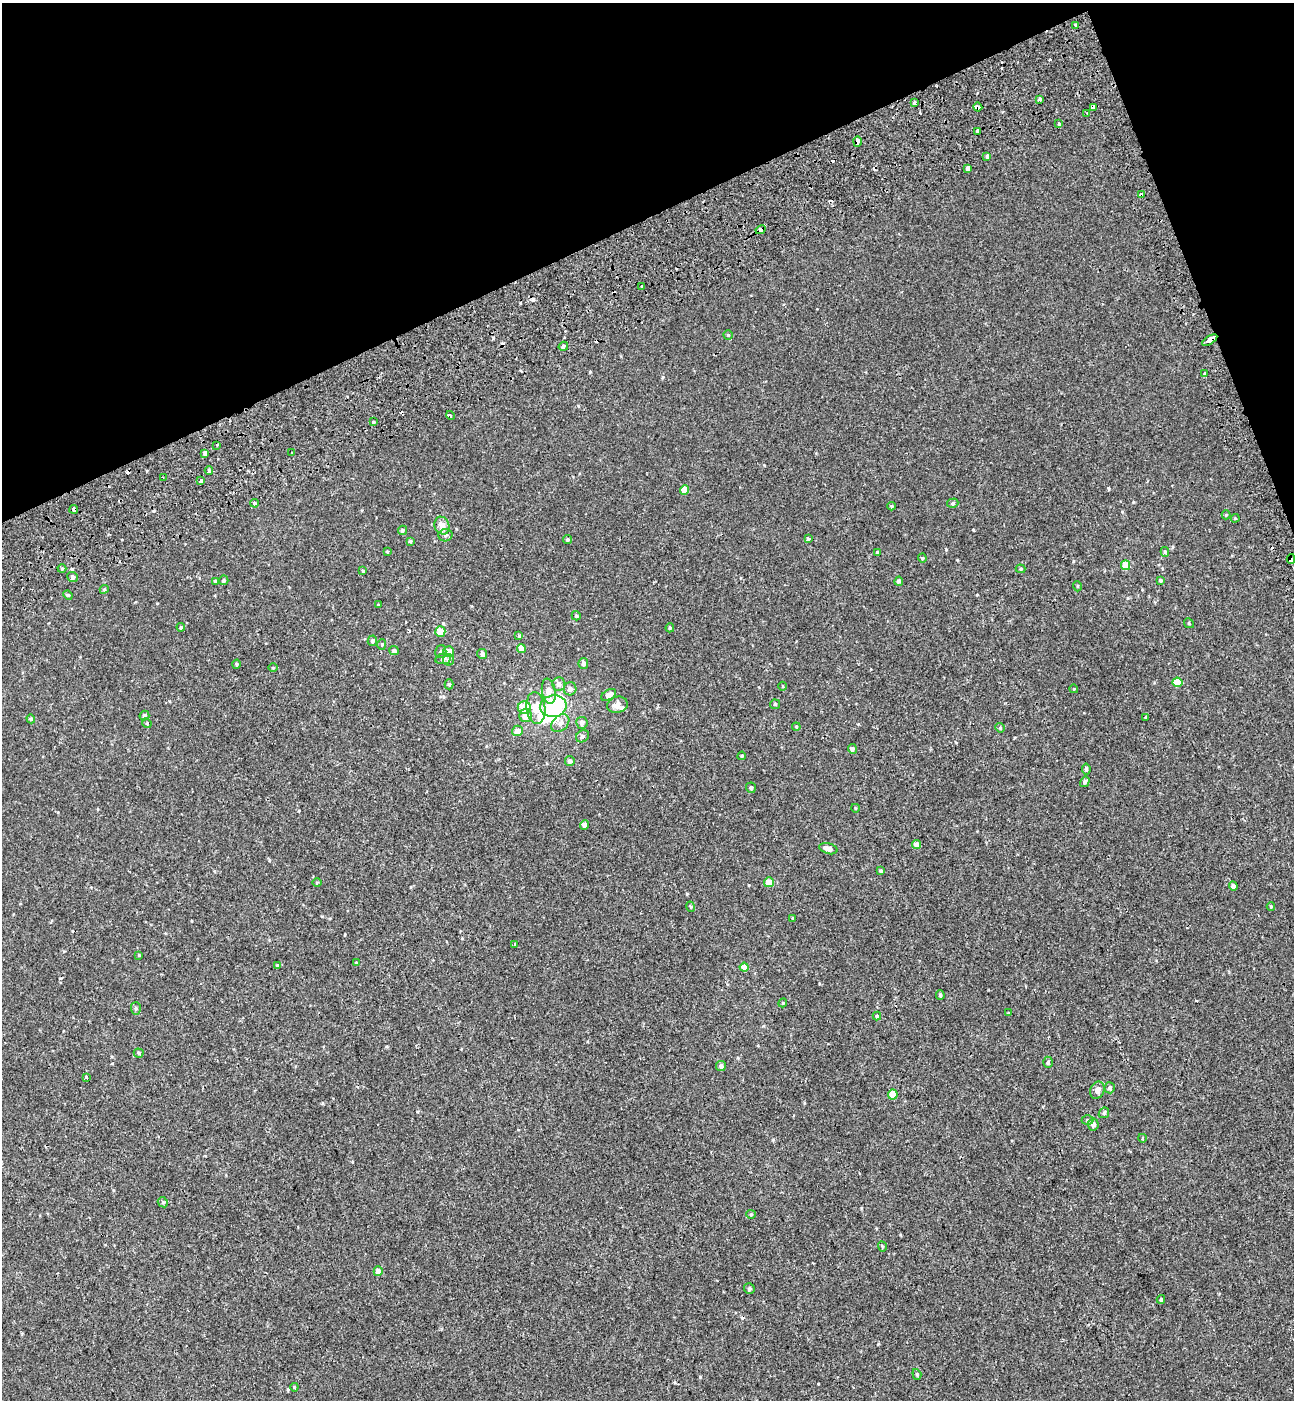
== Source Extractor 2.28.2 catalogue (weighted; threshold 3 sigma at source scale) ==
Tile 3 of 4 x 4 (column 3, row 1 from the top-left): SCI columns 2815-4106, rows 4297-5694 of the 5576 x 5797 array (HDU 1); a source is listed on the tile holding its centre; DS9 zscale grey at full resolution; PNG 1296 x 1402 px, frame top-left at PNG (2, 3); each listed source drawn as its Kron ellipse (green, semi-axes under 4 px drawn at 4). Shown black and unused: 19% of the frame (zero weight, under 2 of 3 exposures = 6% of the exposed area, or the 3 px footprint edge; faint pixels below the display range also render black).
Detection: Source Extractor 2.28.2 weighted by HDU 2 'WHT'; one run over the whole footprint, this tile lists its part. Background -7.26e-04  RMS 0.0031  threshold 0.0137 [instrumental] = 3 sigma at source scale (4.5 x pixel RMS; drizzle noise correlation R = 1.50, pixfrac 1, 0.0396/0.0396 arcsec/px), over >= 5 px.
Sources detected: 161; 3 inside a brighter object's white glare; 12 cosmic-ray / hot-pixel residue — neither listed nor drawn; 1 inside a brighter listed object's ellipse — not listed separately; the other 145 listed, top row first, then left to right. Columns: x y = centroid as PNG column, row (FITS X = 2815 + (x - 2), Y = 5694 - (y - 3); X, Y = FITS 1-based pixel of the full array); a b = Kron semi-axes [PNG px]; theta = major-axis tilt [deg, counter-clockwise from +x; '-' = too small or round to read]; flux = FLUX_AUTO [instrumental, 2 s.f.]
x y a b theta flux
1076 25 4 3 - 0.96
1039 99 4 3 - 0.74
914 103 3 3 - 2.6
978 107 4 4 - 1.8
1093 107 4 3 - 2.1
1087 113 3 3 - 0.3
1059 124 4 3 - 1
977 131 3 3 - 3.3
857 141 5 3 - 1.4
987 156 4 3 - 3.3
968 169 4 4 - 4
1141 195 4 3 - 1.6
761 230 5 3 - 2.7
642 286 3 2 - 0.48
728 335 4 4 - 0.37
1210 340 8 4 32 8.4
563 346 5 4 - 0.64
1205 374 4 3 - 1.1
450 416 4 3 - 0.41
373 422 3 3 - 0.26
217 445 3 2 - 0.99
292 453 3 2 - 0.39
205 454 4 4 - 1
209 470 4 4 - 0.35
163 477 3 2 - 0.24
201 481 4 3 - 2.2
684 490 5 4 - 3.9
254 503 4 3 - 1.2
953 503 6 4 16 0.47
892 506 4 4 - 0.38
74 509 4 3 - 2
1226 515 4 4 - 0.25
1235 518 4 4 - 0.27
442 526 9 7 -69 2.9
402 530 5 4 - 0.46
445 535 7 6 - 0.97
567 539 4 4 - 0.41
808 539 4 3 - 1.2
410 541 4 4 - 0.34
387 552 4 3 - 0.3
878 552 3 3 - 0.55
1165 552 5 4 - 0.4
922 558 4 4 - 0.31
1291 559 5 4 - 1.9
1126 565 5 4 - 3.8
62 569 4 4 - 0.34
1021 569 5 4 - 0.34
363 571 4 4 - 0.29
72 577 5 5 - 0.63
224 580 5 4 - 0.54
1161 580 4 4 - 0.45
215 581 4 3 - 0.52
899 581 4 4 - 0.63
1077 586 5 3 - 0.26
104 589 4 4 - 0.31
68 595 5 4 - 0.4
378 605 4 3 - 0.32
576 616 5 4 - 0.48
1189 623 5 4 - 0.36
181 627 4 4 - 0.34
670 628 4 4 - 0.48
440 631 5 5 - 3.4
519 636 4 4 - 0.36
372 641 5 4 - 0.74
382 645 5 4 - 0.37
521 648 4 4 - 2.9
394 651 5 4 - 0.71
448 651 5 5 - 2.2
441 652 6 5 - 0.56
482 654 5 5 - 1
443 659 8 5 10 0.6
449 660 6 5 - 0.79
583 663 5 4 - 0.96
236 664 5 3 - 0.36
273 668 5 3 - 0.25
1177 682 5 5 - 4.7
449 684 5 4 - 0.41
559 684 7 6 - 1.3
783 686 4 3 - 0.23
570 689 6 6 - 1.2
1074 689 4 3 - 0.22
549 691 12 6 -80 2.9
609 695 8 5 31 2.1
775 704 5 4 - 0.34
617 705 10 8 14 1.9
553 706 13 11 10 18
524 708 6 6 - 5.2
536 708 16 9 -82 4.8
144 715 5 5 - 0.89
526 716 6 6 - 2.9
1145 717 3 2 - 0.3
31 719 4 4 - 0.47
147 723 5 4 - 0.33
560 723 10 7 44 1.4
582 723 6 5 - 1.1
796 727 4 4 - 0.26
1000 728 5 4 - 0.4
517 731 5 5 - 1.9
582 736 7 5 33 0.78
852 749 5 4 - 0.71
742 756 4 3 - 0.34
570 761 5 5 - 0.88
1086 769 5 4 - 0.53
1085 782 5 4 - 0.7
751 788 5 4 - 0.59
855 808 4 3 - 0.19
584 825 4 4 - 1.5
917 845 4 4 - 2.3
828 849 9 5 -16 1.7
881 871 4 3 - 0.5
317 882 5 3 - 0.27
769 882 5 5 - 3.8
1233 886 4 4 - 0.92
1271 906 4 4 - 0.28
691 907 5 3 - 0.29
793 918 3 3 - 0.27
514 944 4 3 - 0.74
139 955 4 4 - 0.21
356 963 3 3 - 0.24
277 965 4 4 - 0.23
744 967 4 4 - 3.1
940 995 5 3 - 0.45
783 1003 4 4 - 0.34
136 1008 6 5 - 0.48
1008 1013 3 3 - 0.19
877 1016 4 4 - 0.39
139 1053 5 4 - 0.39
1048 1062 5 4 - 0.49
721 1066 5 5 - 0.89
86 1077 3 3 - 0.84
1110 1088 5 5 - 0.65
1097 1090 9 7 65 1.4
893 1094 5 5 - 4.7
1104 1113 6 4 45 0.44
1088 1120 6 5 - 0.49
1093 1124 6 5 - 1.3
1142 1138 4 3 - 0.26
163 1202 5 4 - 0.42
751 1214 4 4 - 0.32
882 1247 5 3 - 0.32
378 1271 5 4 - 2.1
749 1288 5 5 - 0.6
1161 1299 4 3 - 0.38
917 1374 5 4 - 0.36
294 1387 4 4 - 0.28
Overlapping masked pixels (flux is a lower limit): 8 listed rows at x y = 978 107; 1093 107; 857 141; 1141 195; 761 230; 1210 340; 74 509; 1291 559
Unlisted compact peaks at least as high as the median listed source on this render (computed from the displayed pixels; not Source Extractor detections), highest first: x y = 973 530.